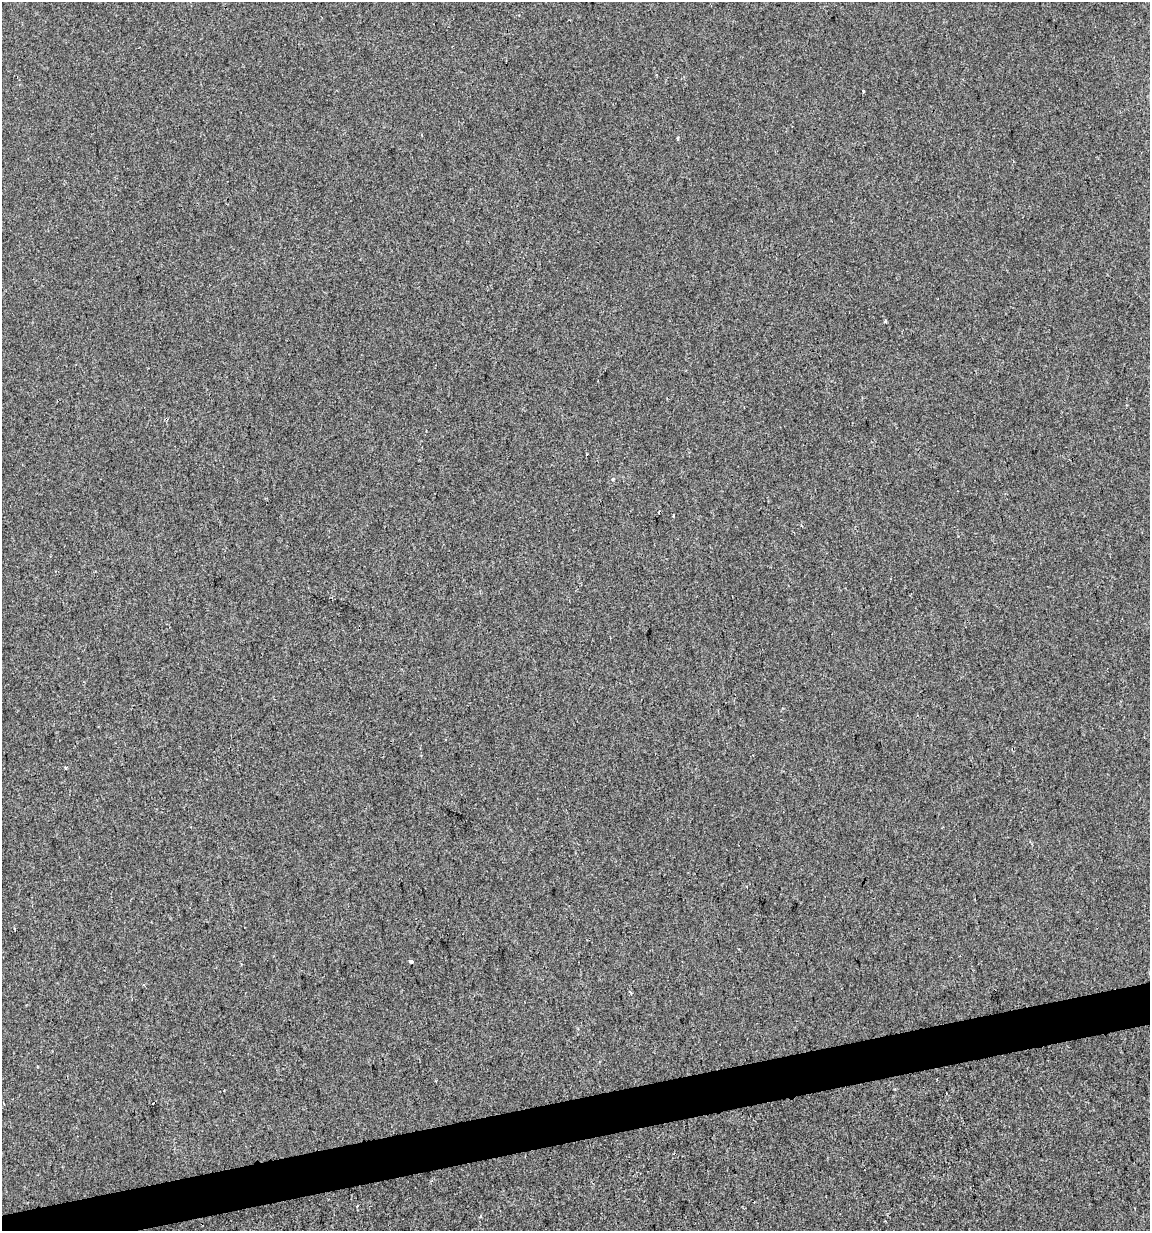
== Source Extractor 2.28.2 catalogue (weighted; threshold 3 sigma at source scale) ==
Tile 7 of 4 x 4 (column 3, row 2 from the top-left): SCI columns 2326-3473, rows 2461-3689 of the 4697 x 4919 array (HDU 1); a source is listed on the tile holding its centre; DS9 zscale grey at full resolution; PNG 1152 x 1233 px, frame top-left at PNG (2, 2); no overlay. Shown black and unused: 3% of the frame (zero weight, under 2 of 3 exposures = <1% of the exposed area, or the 3 px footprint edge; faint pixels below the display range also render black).
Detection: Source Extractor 2.28.2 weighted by HDU 2 'WHT'; one run over the whole footprint, this tile lists its part. Background -2.51e-04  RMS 0.0042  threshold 0.019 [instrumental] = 3 sigma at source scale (4.5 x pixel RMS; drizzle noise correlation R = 1.50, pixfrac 1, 0.0396/0.0396 arcsec/px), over >= 5 px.
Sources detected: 9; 1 cosmic-ray / hot-pixel residue — not listed; the other 8 listed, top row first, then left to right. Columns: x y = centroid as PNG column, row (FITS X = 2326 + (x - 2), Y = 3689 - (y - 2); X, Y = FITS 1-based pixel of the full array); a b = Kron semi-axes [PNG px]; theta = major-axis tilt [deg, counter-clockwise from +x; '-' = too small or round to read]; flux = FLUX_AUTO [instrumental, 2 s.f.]
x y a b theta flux
863 91 3 3 - 0.71
885 321 4 3 - 1
613 479 4 4 - 0.35
66 768 4 3 - 0.5
411 961 3 3 - 3.1
630 992 4 2 - 0.53
152 1103 3 2 - 0.61
480 1216 3 3 - 0.5